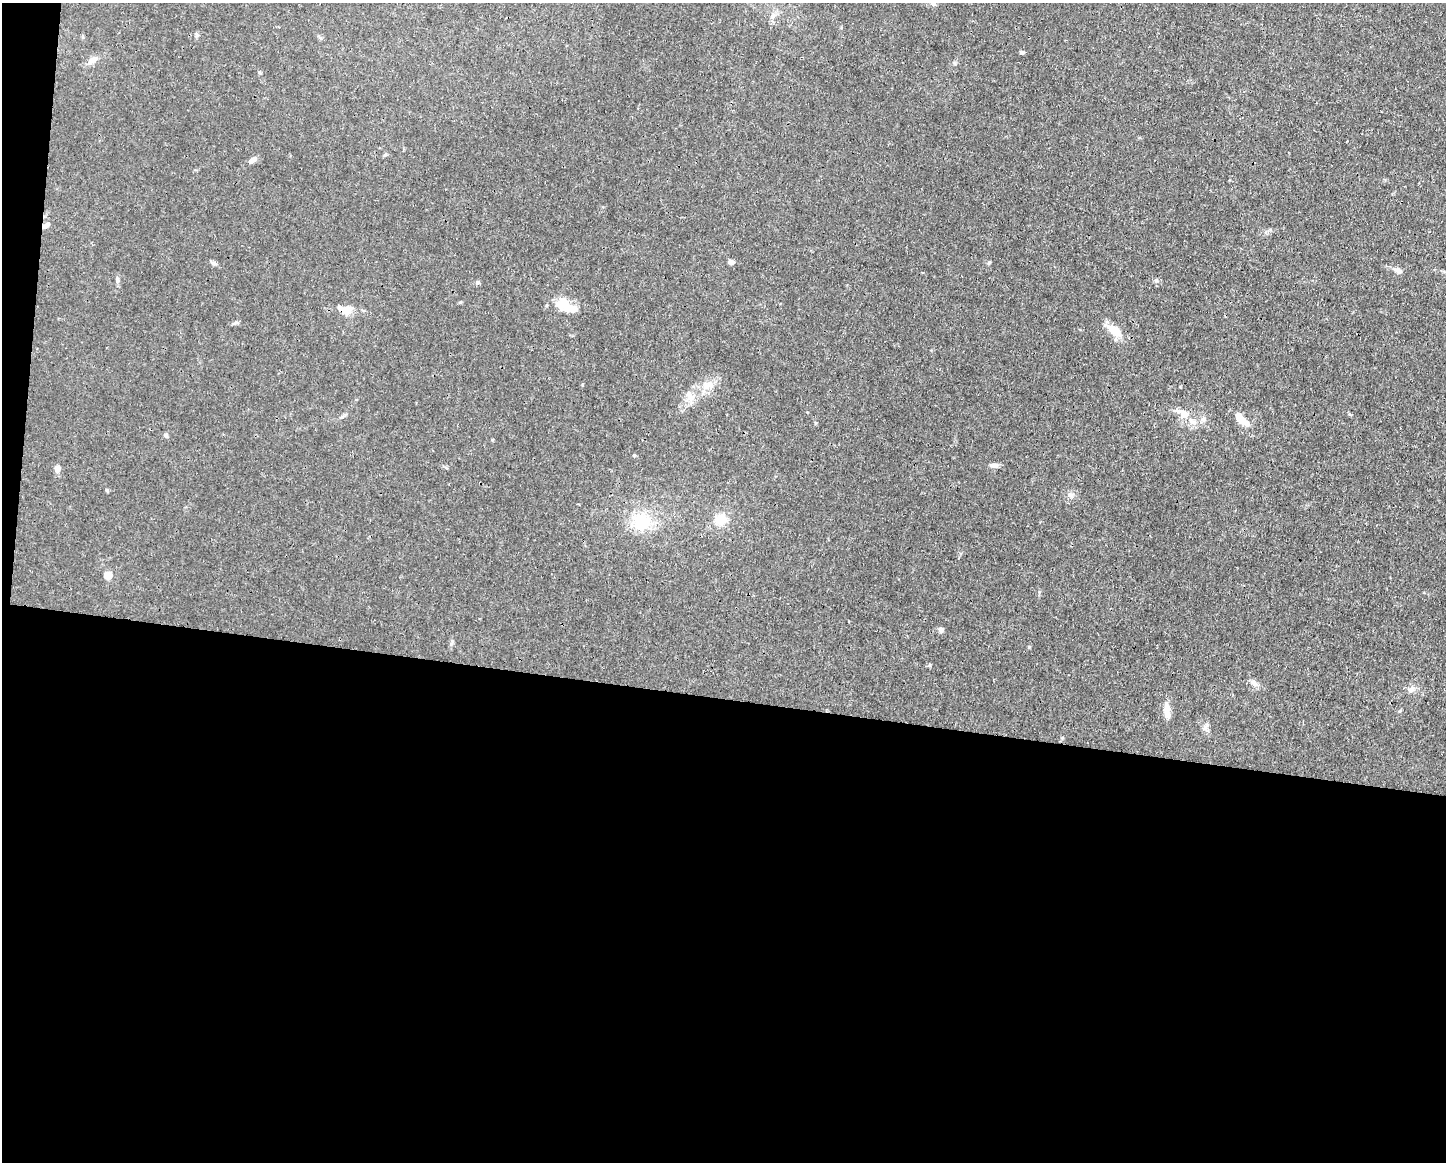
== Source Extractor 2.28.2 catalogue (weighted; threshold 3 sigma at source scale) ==
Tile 10 of 3 x 4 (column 1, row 4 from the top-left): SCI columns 112-1555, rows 1-1160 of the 4666 x 4638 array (HDU 1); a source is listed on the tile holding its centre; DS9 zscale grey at full resolution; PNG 1448 x 1164 px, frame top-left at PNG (2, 3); no overlay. Shown black and unused: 41% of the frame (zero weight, under 3 of 4 exposures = <1% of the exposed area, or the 3 px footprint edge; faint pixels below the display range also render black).
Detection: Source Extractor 2.28.2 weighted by HDU 2 'WHT'; one run over the whole footprint, this tile lists its part. Background 0.0165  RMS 0.0025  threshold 0.0113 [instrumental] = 3 sigma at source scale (4.5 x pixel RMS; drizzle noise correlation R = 1.50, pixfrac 1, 0.05/0.05 arcsec/px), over >= 5 px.
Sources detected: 35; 1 inside a brighter object's white glare — not listed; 2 inside a brighter listed object's ellipse — not listed separately; the other 32 listed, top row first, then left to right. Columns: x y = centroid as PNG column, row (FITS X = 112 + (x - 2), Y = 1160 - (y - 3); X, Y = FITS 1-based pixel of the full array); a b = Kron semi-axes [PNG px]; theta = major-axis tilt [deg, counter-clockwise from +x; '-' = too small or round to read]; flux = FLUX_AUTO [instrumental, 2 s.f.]
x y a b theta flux
773 15 7 5 46 0.64
1022 52 6 4 -16 0.48
92 60 15 8 35 1.7
253 160 11 6 32 1.2
45 226 11 5 34 0.97
731 262 7 5 -9 1.1
214 263 8 5 -27 0.59
989 263 6 4 2 0.31
1398 271 17 7 -28 1.3
117 280 8 4 -82 0.54
478 282 6 5 - 0.41
563 303 18 15 17 4.2
347 310 18 11 7 3.4
1114 331 19 9 -36 4.9
710 386 10 8 -13 1.7
690 397 12 10 59 2.4
1183 414 25 11 -25 3.8
1244 422 13 8 -38 2.8
166 435 6 5 - 0.53
634 455 4 4 - 0.32
994 465 10 6 0 1
57 469 8 6 86 1.4
107 490 5 4 - 0.31
1070 495 8 7 - 1.1
721 519 15 13 46 4.1
642 522 19 18 - 11
108 575 5 5 - 6.2
941 630 7 6 - 0.67
1255 684 8 5 -45 0.88
1411 689 10 7 39 1.2
1167 711 20 7 -86 2.5
1205 727 13 5 66 0.93
Overlapping masked pixels (flux is a lower limit): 2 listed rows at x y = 45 226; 347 310
Unlisted compact peaks at least as high as the median listed source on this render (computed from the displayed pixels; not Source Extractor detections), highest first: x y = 1029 647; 1156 280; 930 665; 955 63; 451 644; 1349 414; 460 302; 236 322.